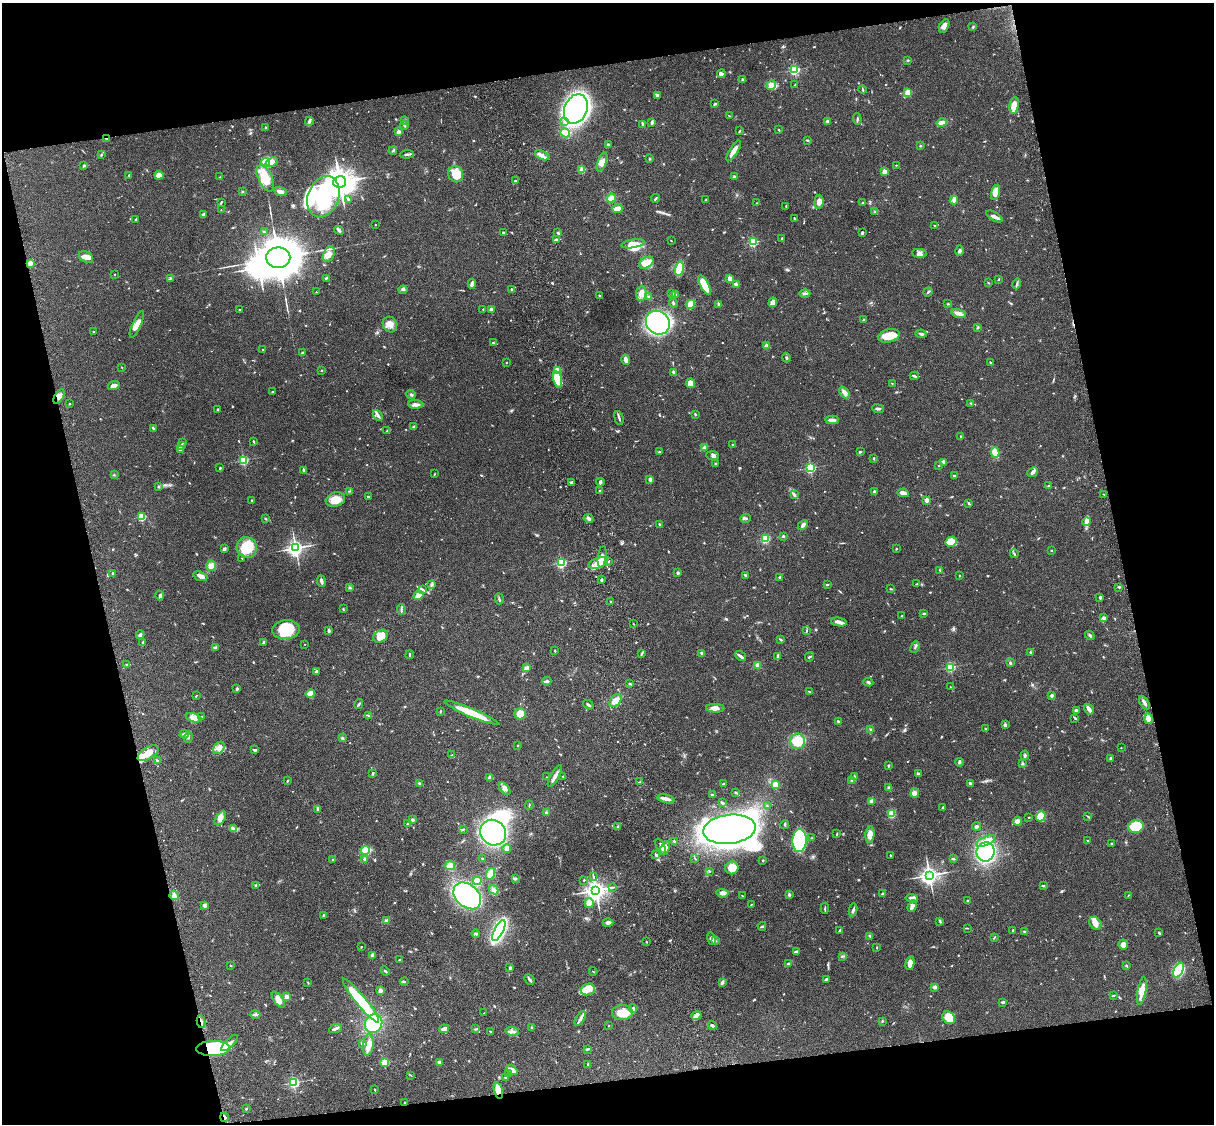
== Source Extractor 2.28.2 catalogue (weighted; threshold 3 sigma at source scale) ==
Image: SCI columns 121-4967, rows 277-4762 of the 5086 x 4926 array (HDU 1 of 3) = the unmasked area's bounding box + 8 px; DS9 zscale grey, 4 x 4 block average (1 PNG px = mean of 4 x 4 image px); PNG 1216 x 1126 px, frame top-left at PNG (2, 3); each listed source drawn as its Kron ellipse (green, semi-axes under 4 px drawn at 4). Shown black and unused: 25% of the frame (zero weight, under 3 of 4 exposures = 6% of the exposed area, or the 3 px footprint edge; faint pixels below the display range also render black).
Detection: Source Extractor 2.28.2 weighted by HDU 2 'WHT'. Background 0.0785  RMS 0.0058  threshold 0.0259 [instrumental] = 3 sigma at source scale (4.5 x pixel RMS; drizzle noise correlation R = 1.50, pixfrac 1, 0.05/0.05 arcsec/px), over >= 5 px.
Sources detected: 875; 1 too faint to see at this stretch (4 x 4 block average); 12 inside a brighter object's white glare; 1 cosmic-ray / hot-pixel residue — neither listed nor drawn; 9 coinciding with a brighter row at this scale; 42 inside a brighter listed object's ellipse — not listed separately; of the other 810, all 500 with FLUX_AUTO >= 2.03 (the completeness limit of this list) listed and drawn (310 fainter detections not listed), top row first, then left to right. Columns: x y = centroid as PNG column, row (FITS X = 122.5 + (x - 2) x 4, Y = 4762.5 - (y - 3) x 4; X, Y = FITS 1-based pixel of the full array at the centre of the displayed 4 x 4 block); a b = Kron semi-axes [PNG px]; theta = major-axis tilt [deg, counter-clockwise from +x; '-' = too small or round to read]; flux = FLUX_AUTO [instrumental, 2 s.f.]
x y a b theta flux
944 26 7 4 61 16
973 27 3 2 - 3.5
908 60 2 2 - 2.6
794 70 2 2 - 460
721 74 4 3 - 13
742 79 3 2 - 4.9
771 85 5 4 - 18
795 85 3 2 - 2.7
862 90 4 2 - 5.5
908 93 4 3 - 35
657 95 3 2 - 3.6
715 104 4 2 - 3.7
1014 105 8 4 83 33
576 109 15 11 66 1800
729 116 3 2 - 2.2
857 119 5 2 - 4.3
309 121 4 3 - 8.3
404 121 3 2 - 3.1
565 121 3 2 - 5.9
827 121 2 2 - 6.1
651 122 3 3 - 6.3
942 123 5 3 - 18
643 124 3 2 - 4.2
404 126 4 2 - 4.2
265 128 3 2 - 2.9
779 130 2 2 - 2.5
740 131 3 2 - 3.2
398 132 2 2 - 56
565 133 5 3 - 43
107 138 2 2 - 2.4
807 140 3 2 - 3.6
609 145 3 2 - 4.4
920 146 3 2 - 3
393 151 4 2 - 5
734 151 12 3 59 27
407 154 7 2 6 6.2
101 155 3 2 - 4.1
542 155 7 3 -24 16
650 159 3 2 - 3.5
266 162 4 3 - 100
272 162 6 4 24 25
602 162 10 4 69 20
896 165 2 2 - 2.7
84 166 4 2 - 4.3
582 170 2 2 - 130
884 172 2 2 - 73
456 174 8 7 - 63
129 175 2 2 - 3.1
159 175 4 4 - 35
220 177 3 2 - 2
734 177 4 2 - 4.6
265 178 14 7 -64 75
515 180 3 2 - 2.9
340 182 6 6 - 3900
280 191 7 3 -20 16
242 192 3 2 - 4
995 192 7 4 76 44
323 197 21 15 69 190
611 198 5 4 - 29
348 199 3 2 - 3.9
655 199 4 2 - 3.7
706 200 2 2 - 4.9
954 200 4 3 - 18
819 202 7 4 84 19
221 203 4 2 - 3.2
757 203 3 2 - 3
863 203 2 2 - 4.2
786 206 2 2 - 2.6
617 208 5 3 - 28
221 210 2 2 - 2.2
875 212 3 2 - 3
203 214 4 2 - 4.9
994 216 9 3 -30 11
794 218 3 2 - 2.1
136 220 2 2 - 7.2
375 225 2 2 - 3.7
935 226 3 2 - 2.9
339 230 5 3 - 6.5
264 232 3 2 - 3.1
863 232 3 2 - 3.3
503 233 2 2 - 4.1
558 233 3 2 - 6.2
782 238 2 2 - 4.1
557 240 3 3 - 5.2
671 241 2 2 - 2.2
753 242 2 2 - 320
633 244 12 4 9 41
960 251 5 3 - 7.1
920 253 7 4 -6 12
329 254 8 5 65 21
86 257 7 5 -28 19
278 258 12 10 1 11000
30 263 2 2 - 85
646 263 8 5 32 58
679 268 7 3 79 120
115 274 2 2 - 5.4
170 278 2 2 - 3.3
327 278 2 2 - 2.5
730 278 2 2 - 83
999 279 2 2 - 2.3
988 283 3 2 - 2.2
472 284 5 2 - 12
1017 284 5 2 - 4.8
704 285 11 4 -61 76
736 285 4 2 - 16
512 289 2 2 - 5.8
403 290 4 2 - 4.6
316 292 2 2 - 2.8
928 292 5 2 - 4.4
641 293 8 5 85 18
672 293 4 2 - 5.8
805 293 5 3 - 8.1
599 295 2 2 - 2.5
675 295 3 2 - 5.3
648 297 3 2 - 3.6
773 302 5 4 - 17
673 303 4 2 - 3.2
691 304 5 3 - 67
948 304 3 2 - 2.7
719 305 4 2 - 3.9
239 309 2 2 - 2.2
483 309 2 2 - 2.2
491 309 2 2 - 50
959 313 7 3 -15 18
864 320 3 2 - 8.5
658 323 13 11 -44 690
137 324 14 4 65 31
390 324 8 7 - 24
978 327 2 2 - 4.5
94 332 2 2 - 3.2
921 334 5 2 - 6.3
889 336 11 6 14 67
493 343 4 2 - 6.4
766 346 2 2 - 56
263 349 2 2 - 4.5
302 353 3 2 - 5
786 358 4 2 - 5.8
626 360 5 2 - 21
506 362 2 2 - 2.1
990 362 3 2 - 3.8
122 367 2 2 - 2.2
322 370 2 2 - 2
557 370 2 2 - 110
673 372 4 2 - 6.9
914 376 4 2 - 6.1
557 379 8 4 -77 37
691 383 5 4 - 31
892 383 2 2 - 2.1
114 386 6 3 19 17
272 392 2 2 - 2.7
844 392 7 3 -49 14
411 395 5 2 - 4.6
59 396 8 4 59 18
971 403 3 2 - 2.2
70 404 2 2 - 2.8
416 404 7 3 -2 12
217 409 2 2 - 2.6
878 409 6 2 -7 7
695 414 2 2 - 2.7
378 415 6 3 -48 7.9
619 418 7 2 -75 6.4
832 420 7 3 -3 21
414 426 3 2 - 3.5
153 428 3 2 - 4.1
387 431 3 2 - 2.6
960 436 3 2 - 2.6
253 441 3 2 - 3.1
183 443 2 2 - 2.9
732 444 2 2 - 2.1
182 445 4 2 - 4.3
704 447 3 2 - 9.5
180 450 4 3 - 5.4
659 452 4 2 - 3.8
860 452 3 2 - 5.1
995 452 5 3 - 35
713 456 6 3 -4 9.7
874 458 4 2 - 2.8
243 460 2 2 - 360
943 462 4 3 - 21
716 463 3 2 - 2.9
939 465 3 2 - 3
220 468 2 2 - 4.9
810 468 2 2 - 450
303 470 3 2 - 7.9
1033 472 6 3 42 9.7
434 474 2 2 - 2.3
114 475 3 2 - 2.2
954 476 2 2 - 7
650 479 2 2 - 42
571 482 3 2 - 8.2
600 482 4 2 - 7.1
1049 486 3 2 - 4
158 487 3 2 - 2.6
600 490 3 2 - 2.4
349 491 3 2 - 2.4
874 492 3 3 - 5.9
903 493 5 3 - 16
1104 494 3 2 - 2.2
794 495 3 2 - 4.1
369 497 3 2 - 3.2
251 500 2 2 - 2.1
335 500 10 7 17 43
926 500 2 2 - 68
969 503 3 2 - 5.5
141 517 2 2 - 240
589 518 5 3 - 7.8
745 518 5 3 - 8
266 519 3 2 - 3
1087 522 4 3 - 26
659 524 3 2 - 2.7
803 525 6 3 48 9.6
783 536 2 2 - 3.7
765 539 4 4 - 48
951 542 5 4 - 60
247 547 10 10 - 99
295 548 3 3 - 1100
225 549 3 2 - 3.7
896 549 2 2 - 3.1
1051 550 2 2 - 2.8
1014 554 4 2 - 5.1
602 557 11 4 83 21
242 558 2 2 - 2.6
609 562 2 2 - 2
561 563 2 2 - 470
598 563 10 5 19 37
211 566 5 5 - 19
940 570 3 2 - 3.2
678 573 3 3 - 3.9
113 574 3 2 - 3.9
746 575 3 2 - 6.2
200 576 7 4 -18 17
959 576 2 2 - 2.1
780 577 3 2 - 4.1
602 580 2 2 - 20
321 581 6 2 -81 12
432 584 3 2 - 4
827 584 3 2 - 3.1
917 584 4 2 - 3.1
350 587 3 2 - 3.7
1119 587 3 2 - 3.5
422 589 3 2 - 3.5
890 589 2 2 - 2.3
160 595 5 3 - 7.2
418 595 5 4 - 23
1100 597 2 2 - 24
499 599 6 2 -85 4.7
611 601 2 2 - 2.6
343 609 3 2 - 2.3
401 610 5 2 - 4.6
924 613 3 2 - 4.4
902 616 3 2 - 2.7
1104 618 3 2 - 8.9
839 622 8 3 -8 12
633 624 2 2 - 2.5
286 630 14 9 6 130
329 631 4 3 - 6.5
807 631 3 2 - 4.5
140 635 4 3 - 9.3
1090 635 5 2 - 5.4
381 636 8 5 32 44
780 639 3 2 - 4
143 642 2 2 - 2.3
263 642 3 2 - 3.4
305 644 2 2 - 3.2
215 647 4 3 - 5.4
915 647 6 2 68 6.2
555 651 2 2 - 4.6
1030 652 2 2 - 8.2
642 653 4 2 - 4.3
702 653 4 2 - 6.5
410 655 4 2 - 2.6
740 656 6 2 -36 11
777 656 3 2 - 3.8
809 657 5 2 - 3.7
1010 663 2 2 - 7.8
127 664 4 2 - 3.7
757 665 3 3 - 10
950 667 2 2 - 400
527 668 4 3 - 12
316 671 4 2 - 2.9
547 681 5 2 - 8.9
868 682 5 3 - 6.5
630 684 3 2 - 3.4
950 687 3 2 - 2.1
237 689 3 2 - 5.3
809 692 4 2 - 3.1
310 694 4 3 - 52
196 696 3 2 - 2.5
1052 696 2 2 - 18
615 701 7 5 51 29
1144 703 7 3 -58 9.8
359 704 5 2 - 4.5
588 705 6 2 -36 6.8
715 708 9 4 -1 18
1089 709 5 2 - 20
440 711 3 2 - 2.4
1076 711 4 3 - 6.4
471 713 29 4 -23 100
520 714 5 5 - 52
368 715 3 2 - 2.6
202 716 2 2 - 3
194 718 8 3 -14 21
1075 718 4 2 - 4.3
1148 719 5 4 - 25
838 721 3 2 - 3.4
1005 725 2 2 - 27
871 729 3 2 - 3.1
986 729 4 2 - 2.5
184 734 4 3 - 7
188 737 5 3 - 7.7
342 738 3 3 - 4.6
797 741 8 7 - 75
517 746 2 2 - 2.5
219 748 7 5 52 19
1121 748 2 2 - 2
255 750 3 2 - 7.5
148 753 11 6 30 41
452 755 3 2 - 3.7
1025 755 5 3 - 5
1111 758 3 2 - 4.1
157 760 3 2 - 3.2
959 762 4 3 - 4.5
1022 763 3 2 - 3.2
888 766 3 2 - 3.2
373 773 3 2 - 3.8
918 774 3 2 - 4.2
555 776 12 3 60 19
563 776 2 2 - 2.7
854 776 3 2 - 3.1
490 777 3 3 - 7.9
546 777 2 2 - 2.7
852 780 2 2 - 2.1
287 781 4 2 - 3.8
639 782 3 2 - 3.7
970 783 3 2 - 9.1
420 784 4 2 - 9.8
723 784 3 2 - 3.9
775 785 4 3 - 34
889 788 4 3 - 5.9
504 789 7 3 -51 13
735 792 3 2 - 2.3
915 793 5 3 - 9.7
713 795 3 2 - 5.8
666 799 9 3 -13 15
872 801 3 2 - 24
722 803 3 2 - 2.6
529 805 4 2 - 2.8
767 806 3 2 - 2.8
943 808 3 3 - 4.2
318 809 4 2 - 12
546 813 2 2 - 11
891 814 3 3 - 29
1041 816 5 4 - 51
1088 816 3 2 - 2.6
1029 817 2 2 - 2.3
220 818 8 4 55 17
413 820 3 2 - 4.4
1017 821 4 3 - 17
407 824 2 2 - 2.1
785 825 4 2 - 3.1
618 826 4 2 - 3.6
976 826 4 3 - 8.3
1136 826 8 6 19 110
233 828 4 3 - 6.4
463 829 2 2 - 2.5
729 829 26 14 6 3600
493 833 13 12 - 560
837 834 3 2 - 2.4
870 834 8 4 85 27
812 838 3 2 - 2.8
1087 840 2 2 - 2.4
674 841 2 2 - 6.1
799 841 11 7 88 340
986 841 10 4 24 23
1112 843 2 2 - 3.3
661 847 8 3 -65 12
665 848 7 4 64 15
507 849 4 3 - 11
365 850 4 3 - 97
986 852 10 9 - 390
656 855 2 2 - 2.9
890 855 2 2 - 2.5
695 858 4 2 - 2.4
365 859 3 3 - 6.2
482 859 2 2 - 2.6
953 859 3 2 - 4.3
333 860 2 2 - 2.4
763 860 2 2 - 2.2
450 866 5 4 - 26
732 868 7 6 - 41
709 871 3 2 - 2.2
490 874 6 4 73 29
929 875 3 3 - 1700
593 876 2 2 - 2.2
516 878 4 2 - 4.6
584 880 2 2 - 3
477 881 4 2 - 68
256 885 3 2 - 4.1
1043 886 3 2 - 4.7
612 887 3 2 - 2.6
493 890 5 3 - 14
596 890 4 4 - 2000
722 893 6 4 -7 14
789 894 4 3 - 5.6
882 894 2 2 - 6.6
174 895 4 4 - 11
1128 895 3 2 - 2
467 896 16 11 -42 480
742 896 3 2 - 2.6
912 898 6 4 -7 14
967 900 2 2 - 10
589 903 5 4 - 13
205 905 3 3 - 14
751 905 3 2 - 2.3
912 906 6 4 67 13
825 908 6 2 86 3.9
853 910 6 3 81 7.5
323 915 3 2 - 2.9
387 921 3 2 - 14
940 921 3 2 - 3.4
608 923 5 3 - 9.2
1095 923 7 5 -50 27
762 926 4 2 - 4.4
967 928 3 2 - 2.2
499 930 11 4 64 500
840 930 4 2 - 2.9
1013 930 4 2 - 3.1
1025 931 4 2 - 6.1
1159 933 3 2 - 4
476 934 4 2 - 3.5
870 936 3 2 - 3.6
994 937 2 2 - 2.1
711 939 6 3 -76 13
715 941 3 2 - 3.8
646 942 2 2 - 2.4
1123 944 5 5 - 19
361 947 2 2 - 2.1
877 947 3 2 - 2.2
796 951 4 2 - 9.5
372 955 4 3 - 9
843 956 3 2 - 2.4
400 960 2 2 - 6.1
910 963 7 4 77 23
789 964 3 2 - 6.5
231 966 3 2 - 2.1
1126 966 3 2 - 3.3
510 968 4 3 - 4.7
1178 970 8 4 61 190
385 971 5 2 - 4.8
593 971 4 2 - 2.2
530 979 6 3 -49 6.9
826 979 4 2 - 5.6
404 982 4 2 - 2.7
722 982 4 3 - 6.7
308 983 3 2 - 2.2
934 987 3 2 - 11
588 989 7 5 19 28
380 991 3 3 - 11
1142 991 14 4 80 44
286 996 4 3 - 11
1113 996 4 2 - 2.6
278 999 9 4 -54 27
361 1001 28 5 -51 220
1003 1002 3 2 - 5.5
633 1008 4 3 - 7.3
484 1013 3 2 - 2.4
622 1013 10 7 4 49
255 1015 5 3 - 8.2
696 1016 5 3 - 10
949 1018 7 5 -43 55
580 1019 8 3 58 12
882 1021 3 2 - 2.6
201 1022 6 2 -79 6.7
373 1024 10 8 58 110
712 1025 4 3 - 7.1
609 1026 2 2 - 2.7
532 1027 2 2 - 2.6
335 1029 6 2 22 12
444 1029 5 2 - 19
476 1029 3 2 - 2.9
491 1031 3 2 - 2.9
512 1031 7 2 -6 8.9
229 1043 11 3 43 16
362 1043 2 2 - 8.7
368 1045 10 5 83 26
213 1048 16 7 1 270
587 1049 3 2 - 4.3
439 1062 4 3 - 8.2
384 1063 2 2 - 210
588 1064 2 2 - 13
512 1070 6 4 -38 14
508 1074 2 2 - 2.2
411 1075 3 2 - 2.1
506 1078 3 2 - 5.3
293 1083 2 2 - 600
375 1089 3 2 - 2.2
498 1091 9 4 -76 35
405 1102 2 2 - 2.5
247 1109 3 2 - 3
224 1117 4 2 - 7.1
Overlapping masked pixels (flux is a lower limit): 5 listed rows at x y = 107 138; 201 1022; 213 1048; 498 1091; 224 1117
Diffuse or blended objects may show on this block-average render without a row.